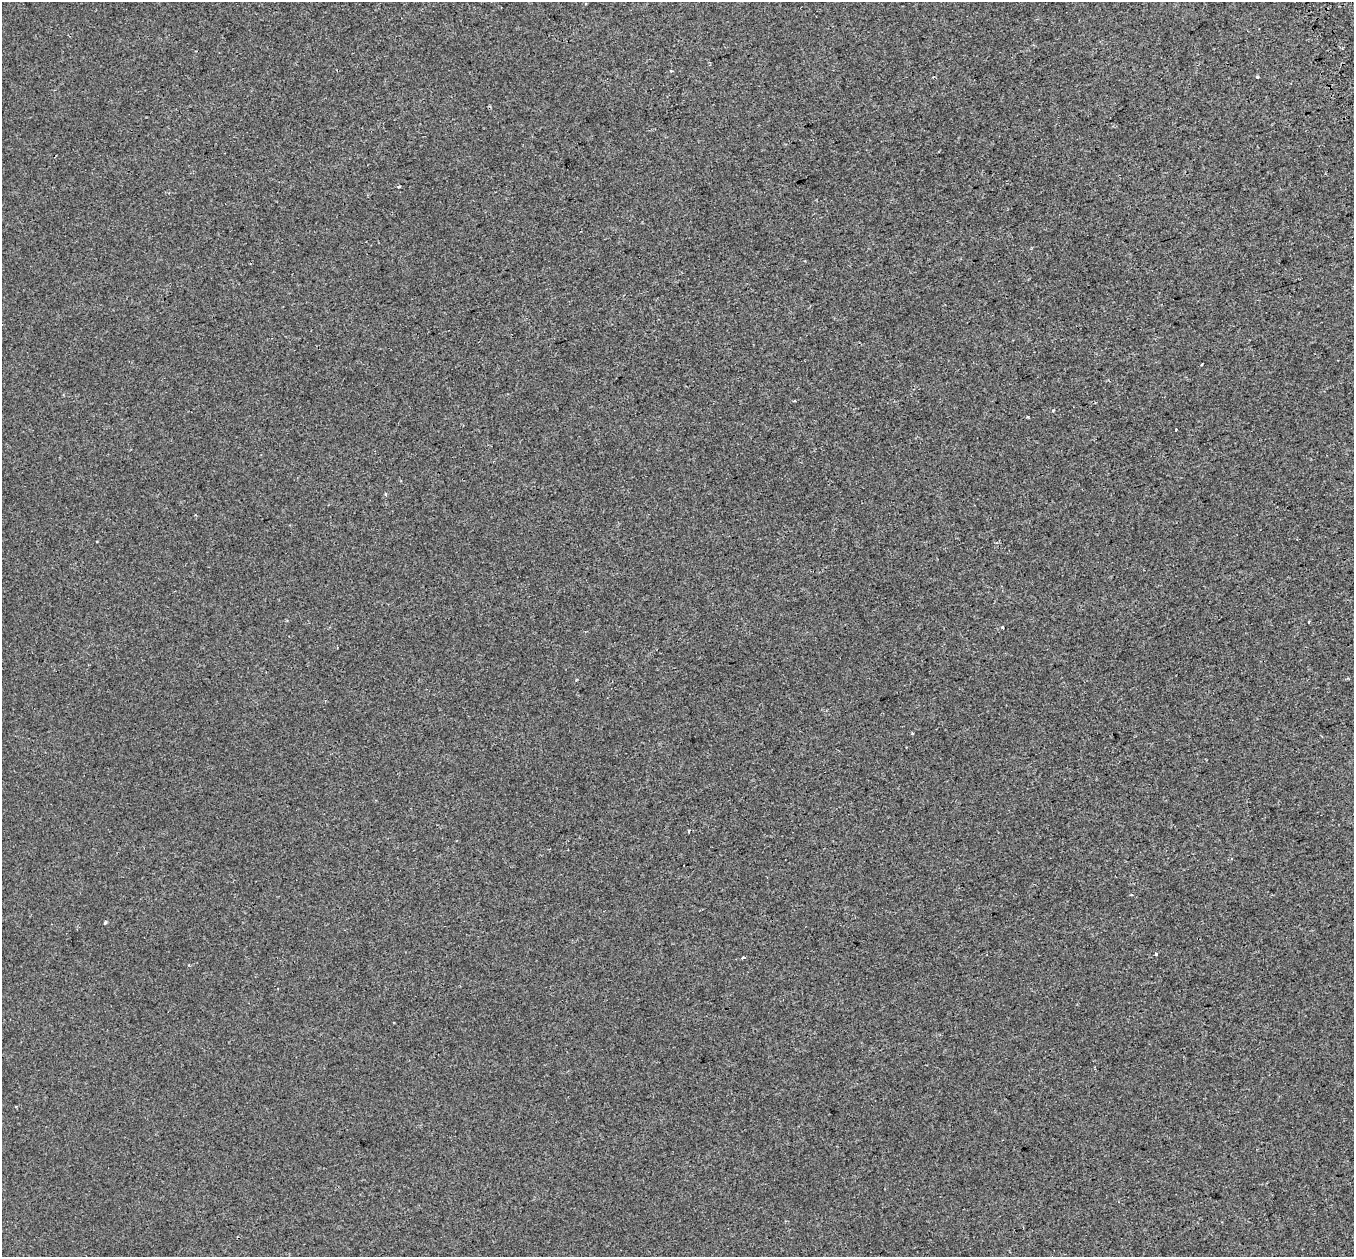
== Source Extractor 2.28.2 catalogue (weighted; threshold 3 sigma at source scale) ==
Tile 10 of 4 x 4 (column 2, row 3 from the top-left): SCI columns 1412-2763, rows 1398-2652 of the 5557 x 5361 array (HDU 1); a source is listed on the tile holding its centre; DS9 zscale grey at full resolution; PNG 1356 x 1259 px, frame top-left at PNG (2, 2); no overlay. Shown black and unused: <1% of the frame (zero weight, under 2 of 3 exposures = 5% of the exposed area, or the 3 px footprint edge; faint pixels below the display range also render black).
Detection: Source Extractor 2.28.2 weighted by HDU 2 'WHT'; one run over the whole footprint, this tile lists its part. Background 0.00152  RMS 0.0034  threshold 0.0152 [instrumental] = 3 sigma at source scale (4.5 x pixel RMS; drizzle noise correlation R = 1.50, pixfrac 1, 0.0396/0.0396 arcsec/px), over >= 5 px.
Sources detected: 13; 1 cosmic-ray / hot-pixel residue — not listed; the other 12 listed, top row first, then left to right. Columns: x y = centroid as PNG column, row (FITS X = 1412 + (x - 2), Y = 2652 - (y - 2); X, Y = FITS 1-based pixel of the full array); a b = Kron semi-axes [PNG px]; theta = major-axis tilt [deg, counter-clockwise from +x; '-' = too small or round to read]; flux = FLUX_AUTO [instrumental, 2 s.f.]
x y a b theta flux
1257 77 3 3 - 0.5
399 187 5 2 - 0.33
1176 430 3 3 - 0.49
385 494 4 4 - 0.34
1309 621 3 3 - 2.6
1002 627 3 3 - 0.6
912 734 3 3 - 0.71
1131 895 4 3 - 0.25
105 922 5 3 - 0.38
1156 954 3 3 - 0.73
743 958 3 3 - 0.44
16 1107 3 3 - 0.32
Unlisted compact peaks at least as high as the median listed source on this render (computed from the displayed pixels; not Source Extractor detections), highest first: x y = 1053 410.